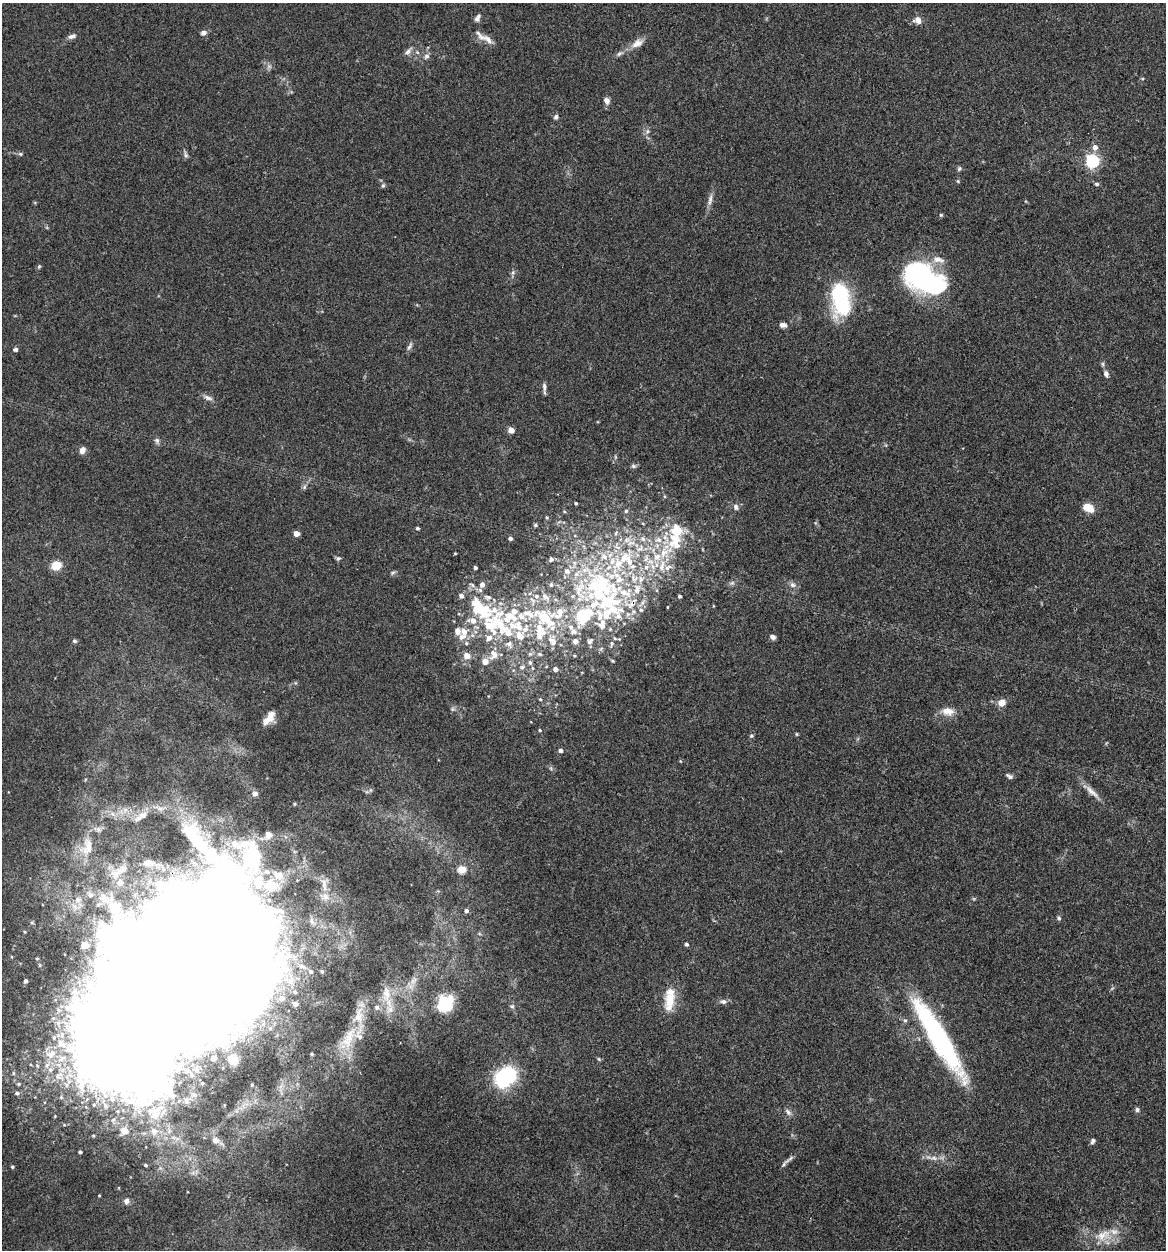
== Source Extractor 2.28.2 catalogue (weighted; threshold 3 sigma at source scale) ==
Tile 6 of 4 x 4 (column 2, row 2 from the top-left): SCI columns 1289-2452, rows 2503-3750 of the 5024 x 5001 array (HDU 1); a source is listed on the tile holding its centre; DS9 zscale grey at full resolution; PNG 1168 x 1252 px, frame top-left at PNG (2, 3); no overlay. Shown black and unused: <1% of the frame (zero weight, under 3 of 4 exposures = <1% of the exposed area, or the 3 px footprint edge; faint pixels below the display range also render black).
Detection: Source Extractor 2.28.2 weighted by HDU 2 'WHT'; one run over the whole footprint, this tile lists its part. Background 0.0777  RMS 0.0062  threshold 0.0278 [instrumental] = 3 sigma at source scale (4.5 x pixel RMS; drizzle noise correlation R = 1.50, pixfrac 1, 0.05/0.05 arcsec/px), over >= 5 px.
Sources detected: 251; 10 inside a brighter object's white glare — not listed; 64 inside a brighter listed object's ellipse — not listed separately; the other 177 listed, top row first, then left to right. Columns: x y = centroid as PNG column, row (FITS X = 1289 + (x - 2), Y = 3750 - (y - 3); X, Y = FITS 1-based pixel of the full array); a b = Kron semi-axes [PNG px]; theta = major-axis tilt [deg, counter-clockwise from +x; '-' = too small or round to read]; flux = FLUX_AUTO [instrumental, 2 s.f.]
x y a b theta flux
477 18 10 6 62 2.4
918 20 10 9 - 4.2
203 33 6 5 - 2.8
72 36 11 6 21 2.5
488 40 17 7 -45 4
637 43 17 9 28 6
408 51 12 6 52 2.5
417 52 6 4 -44 0.94
619 53 9 6 30 1.9
426 56 8 6 59 2.1
269 66 7 6 - 1.8
1142 79 5 3 - 0.61
606 101 8 6 -68 3
556 117 7 5 72 1.5
647 131 8 6 47 1.8
1095 147 6 6 - 4.1
20 154 6 4 -21 1
186 155 7 5 -46 1.4
1092 161 6 6 - 130
959 169 7 6 - 1.2
958 181 5 4 - 0.73
1097 184 5 5 - 1.3
383 185 6 4 63 1
710 200 19 5 80 3.5
941 215 4 4 - 0.83
39 266 5 5 - 0.79
513 272 8 4 59 1.4
923 280 40 28 -28 100
841 302 28 20 -80 53
783 325 9 6 -2 2.7
409 346 13 5 58 1.8
15 349 6 5 - 1.3
1103 364 6 4 -89 1
1106 374 9 6 -74 2.3
544 387 13 5 -85 2.2
208 398 14 6 -20 2.6
511 430 4 4 - 8.4
157 441 8 6 -80 1.8
82 450 8 6 57 3.5
633 466 7 5 -2 1.4
304 487 6 5 - 1.2
576 503 3 2 - 0.8
736 507 8 7 - 2.2
1089 508 11 8 -30 8.6
564 511 5 3 - 0.52
626 511 5 4 - 1.1
547 518 4 4 - 0.74
535 525 4 4 - 1
417 528 4 3 - 1.2
616 533 7 4 54 1.1
296 534 4 4 - 6.1
510 538 4 4 - 2.2
455 553 3 2 - 0.51
664 553 35 16 51 29
624 557 29 11 53 21
338 558 6 6 - 1.2
551 559 6 5 - 1.7
56 565 9 8 - 11
475 568 3 3 - 1.3
392 573 7 4 31 1
602 583 30 21 -83 41
732 583 8 5 44 1.4
472 585 8 5 -31 1.6
482 585 6 6 - 3.7
551 585 6 4 90 1.3
793 585 8 7 - 2.3
580 589 35 16 86 28
625 593 72 17 -22 39
598 594 63 34 -55 82
461 596 5 5 - 2.9
680 596 3 3 - 1.2
488 597 10 7 -9 2.8
545 597 10 7 -41 3.7
558 613 76 33 46 95
628 614 7 5 -46 1.8
583 616 9 7 28 60
509 617 37 19 -9 35
547 619 7 5 -60 3.2
473 621 10 7 -11 5.7
602 625 30 12 -78 12
574 631 9 7 -33 3.1
464 632 11 10 - 6.4
542 632 10 9 - 8.4
773 637 6 5 - 2
489 638 8 6 45 4.1
550 639 12 8 53 4.4
619 639 4 4 - 0.49
74 641 6 5 - 1.2
575 641 5 5 - 3.5
590 641 8 6 50 1.7
466 643 7 6 - 1.5
509 644 11 10 - 4.7
494 654 14 12 85 7
530 654 6 6 - 1.5
540 654 7 5 -16 1.4
574 655 3 3 - 0.64
467 656 5 5 - 7.7
612 661 3 3 - 0.66
530 662 7 5 -88 1.4
522 667 7 6 - 1.9
555 669 5 4 - 3
540 699 5 5 - 0.83
1002 703 7 6 - 6.4
452 709 6 5 - 1.2
948 711 16 10 -9 6.9
270 717 16 9 56 7.1
540 730 5 4 - 0.86
796 734 5 3 - 0.6
751 736 5 5 - 0.89
560 750 4 4 - 2.7
680 761 5 3 - 0.49
1009 776 9 5 -27 1.6
1092 792 26 7 -43 5.7
255 794 5 5 - 3.4
113 814 7 4 -70 1.5
141 816 22 8 33 5.8
268 835 7 6 - 4.4
87 847 31 18 75 17
148 863 7 6 - 11
462 869 5 5 - 18
116 874 19 15 34 12
324 885 21 6 -85 5
271 886 18 16 -25 14
90 895 8 7 - 2.7
466 911 4 4 - 1.7
1059 918 6 5 - 1.2
32 922 5 5 - 0.86
686 944 4 4 - 1.2
84 946 5 4 - 12
281 947 9 7 21 3.9
182 948 115 66 57 6200
12 957 5 3 - 0.54
37 959 4 4 - 0.78
302 966 15 6 -22 4.8
322 971 5 5 - 1.3
25 981 4 4 - 1.6
291 981 14 11 80 8.4
413 981 14 7 61 4.6
386 994 25 11 89 11
282 998 7 7 - 4.4
669 999 32 12 84 14
723 1001 8 6 2 2.1
295 1004 8 7 - 2.3
445 1004 18 14 56 29
512 1006 7 6 - 1.3
377 1007 7 7 - 1.9
905 1020 6 5 - 1.2
938 1037 95 17 -59 110
348 1038 36 16 63 20
227 1041 11 8 -46 4.8
50 1054 13 10 24 8.1
312 1054 4 3 - 0.91
213 1058 4 4 - 3.1
599 1059 6 3 -71 0.72
233 1060 7 6 - 9.8
47 1065 9 7 49 3.3
58 1076 14 10 49 7.4
506 1076 18 13 34 71
202 1083 4 4 - 0.92
252 1085 3 3 - 0.74
17 1093 7 5 -2 1.7
94 1105 6 5 - 1.4
105 1106 10 8 -73 3.6
1137 1109 6 5 - 1.5
155 1112 29 22 37 28
788 1112 11 6 -49 2.3
124 1131 5 5 - 12
215 1140 8 7 - 3.3
1093 1141 7 5 67 1.6
80 1152 3 3 - 1.5
934 1158 10 6 -9 2.8
790 1159 17 5 39 2.6
145 1165 3 3 - 0.85
12 1167 4 4 - 0.87
99 1195 3 2 - 0.55
126 1201 8 6 68 1.9
1104 1235 23 16 19 13
Overlapping masked pixels (flux is a lower limit): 1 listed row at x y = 182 948